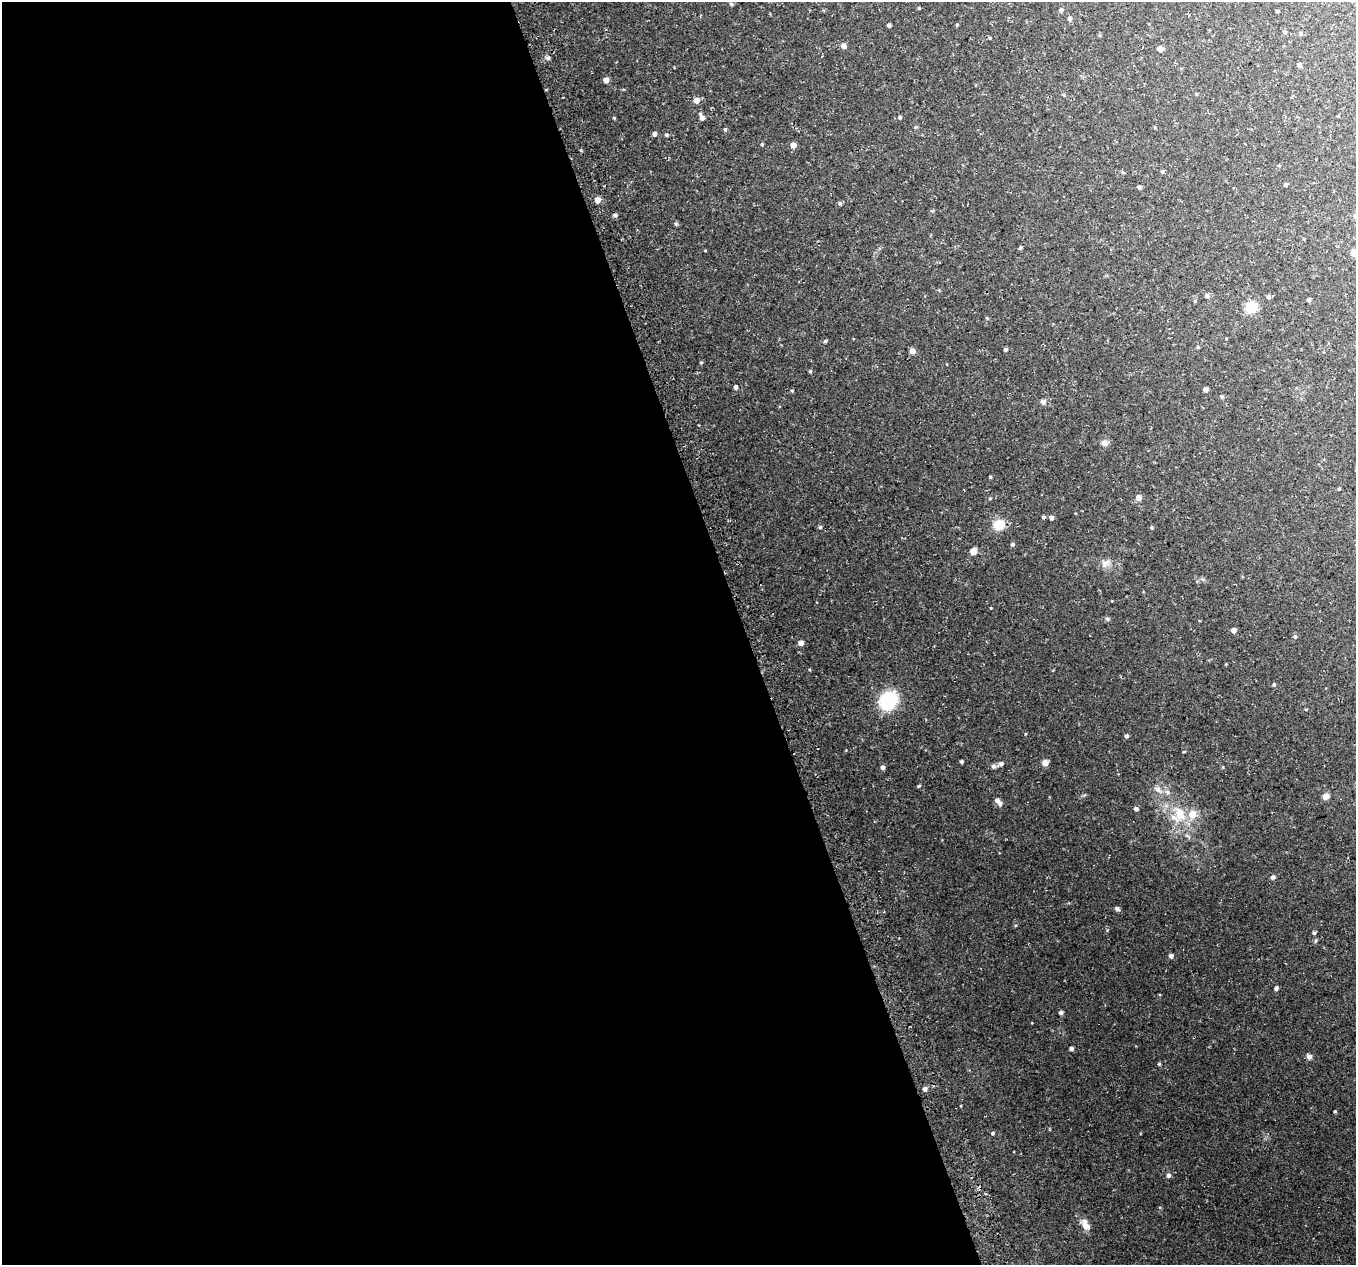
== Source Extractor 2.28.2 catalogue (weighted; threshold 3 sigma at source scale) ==
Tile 9 of 4 x 4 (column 1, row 3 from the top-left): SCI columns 32-1385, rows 1346-2608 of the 5483 x 5271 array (HDU 1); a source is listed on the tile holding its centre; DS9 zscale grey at full resolution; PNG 1358 x 1267 px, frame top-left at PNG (2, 2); no overlay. Shown black and unused: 55% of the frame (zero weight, under 3 of 4 exposures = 3% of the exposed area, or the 3 px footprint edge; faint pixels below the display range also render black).
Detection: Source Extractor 2.28.2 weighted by HDU 2 'WHT'; one run over the whole footprint, this tile lists its part. Background 0.0636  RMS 0.0047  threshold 0.021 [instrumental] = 3 sigma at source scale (4.5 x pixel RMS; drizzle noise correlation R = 1.50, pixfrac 1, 0.0396/0.0396 arcsec/px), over >= 5 px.
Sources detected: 98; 1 cosmic-ray / hot-pixel residue — not listed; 3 inside a brighter listed object's ellipse — not listed separately; the other 94 listed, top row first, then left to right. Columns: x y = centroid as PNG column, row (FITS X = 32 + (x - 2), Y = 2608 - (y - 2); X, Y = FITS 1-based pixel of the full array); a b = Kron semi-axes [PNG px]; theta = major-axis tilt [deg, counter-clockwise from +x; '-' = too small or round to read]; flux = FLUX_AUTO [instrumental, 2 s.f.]
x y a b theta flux
731 4 6 4 -89 0.59
919 8 4 3 - 0.46
1061 10 5 5 - 1.1
1277 11 3 3 - 0.59
1069 18 6 5 - 1.2
889 25 4 4 - 0.98
957 25 4 4 - 0.47
1284 32 5 4 - 0.53
1301 34 6 4 -20 0.53
844 46 5 5 - 2.4
1160 48 5 4 - 3
548 58 5 5 - 0.86
1299 65 4 4 - 1.5
606 80 5 4 - 2.6
1064 95 5 4 - 0.45
696 100 6 5 - 3.1
702 117 8 5 -63 2
900 117 4 4 - 0.63
614 118 4 3 - 0.39
1155 127 5 3 - 0.37
725 129 5 4 - 0.55
654 134 5 4 - 1.3
666 135 4 4 - 0.63
762 144 4 4 - 0.46
793 145 5 4 - 4
1162 171 5 4 - 0.57
1286 184 4 3 - 0.75
1139 187 4 4 - 1.1
598 200 5 5 - 3
840 203 5 4 - 0.69
615 215 5 4 - 0.88
676 224 5 5 - 0.66
1020 248 4 4 - 0.66
1354 252 6 6 - 3.1
1207 296 6 5 - 1.1
1269 297 5 4 - 1.1
1309 300 4 3 - 1.1
1251 307 8 7 - 15
987 318 5 3 - 0.43
825 341 4 4 - 0.65
1198 347 5 4 - 0.52
1005 350 4 4 - 0.68
912 351 6 5 - 2.5
701 363 4 4 - 0.47
810 371 5 4 - 0.48
735 387 5 4 - 1
1206 389 4 4 - 1.9
792 391 4 3 - 0.46
1222 396 5 4 - 0.79
1043 402 5 5 - 1.7
1104 443 8 7 - 1.9
990 477 4 3 - 0.43
1339 489 4 3 - 0.47
1139 497 5 5 - 3.3
990 498 5 3 - 0.41
1051 518 4 4 - 1.4
999 525 9 8 - 9.9
820 527 5 4 - 0.58
1151 527 4 3 - 0.48
1012 544 5 5 - 0.89
973 551 5 5 - 5.5
1106 563 15 8 23 2.6
1107 619 6 5 - 0.94
1233 630 5 5 - 1.9
1295 637 6 5 - 0.82
801 643 5 4 - 2.8
1274 684 5 4 - 0.62
888 701 12 10 47 43
1126 736 4 4 - 1.1
961 761 3 3 - 0.8
1045 763 5 5 - 3.8
1001 764 6 5 - 1.4
993 766 6 6 - 1.3
882 767 5 4 - 1.5
919 786 4 3 - 0.54
1158 789 12 6 -42 1.9
1326 796 7 6 - 2.5
997 800 5 5 - 1.5
1136 809 5 4 - 0.98
1178 815 28 19 58 13
1273 877 6 5 - 1.4
1117 909 6 5 - 1.1
1314 933 4 4 - 0.67
1171 956 5 4 - 1.3
1276 988 4 4 - 1.5
1061 1013 4 4 - 1.1
1071 1049 4 3 - 1.2
1309 1056 7 6 - 1.4
1159 1064 5 4 - 0.48
925 1089 5 4 - 1.7
1335 1111 3 3 - 0.5
993 1133 4 4 - 0.59
1168 1175 6 5 - 1.1
1086 1226 15 8 -44 3.2
Isophote crosses this tile's border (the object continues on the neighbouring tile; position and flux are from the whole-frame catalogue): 1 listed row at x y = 1354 252
Unlisted compact peaks at least as high as the median listed source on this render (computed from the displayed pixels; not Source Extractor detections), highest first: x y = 991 608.